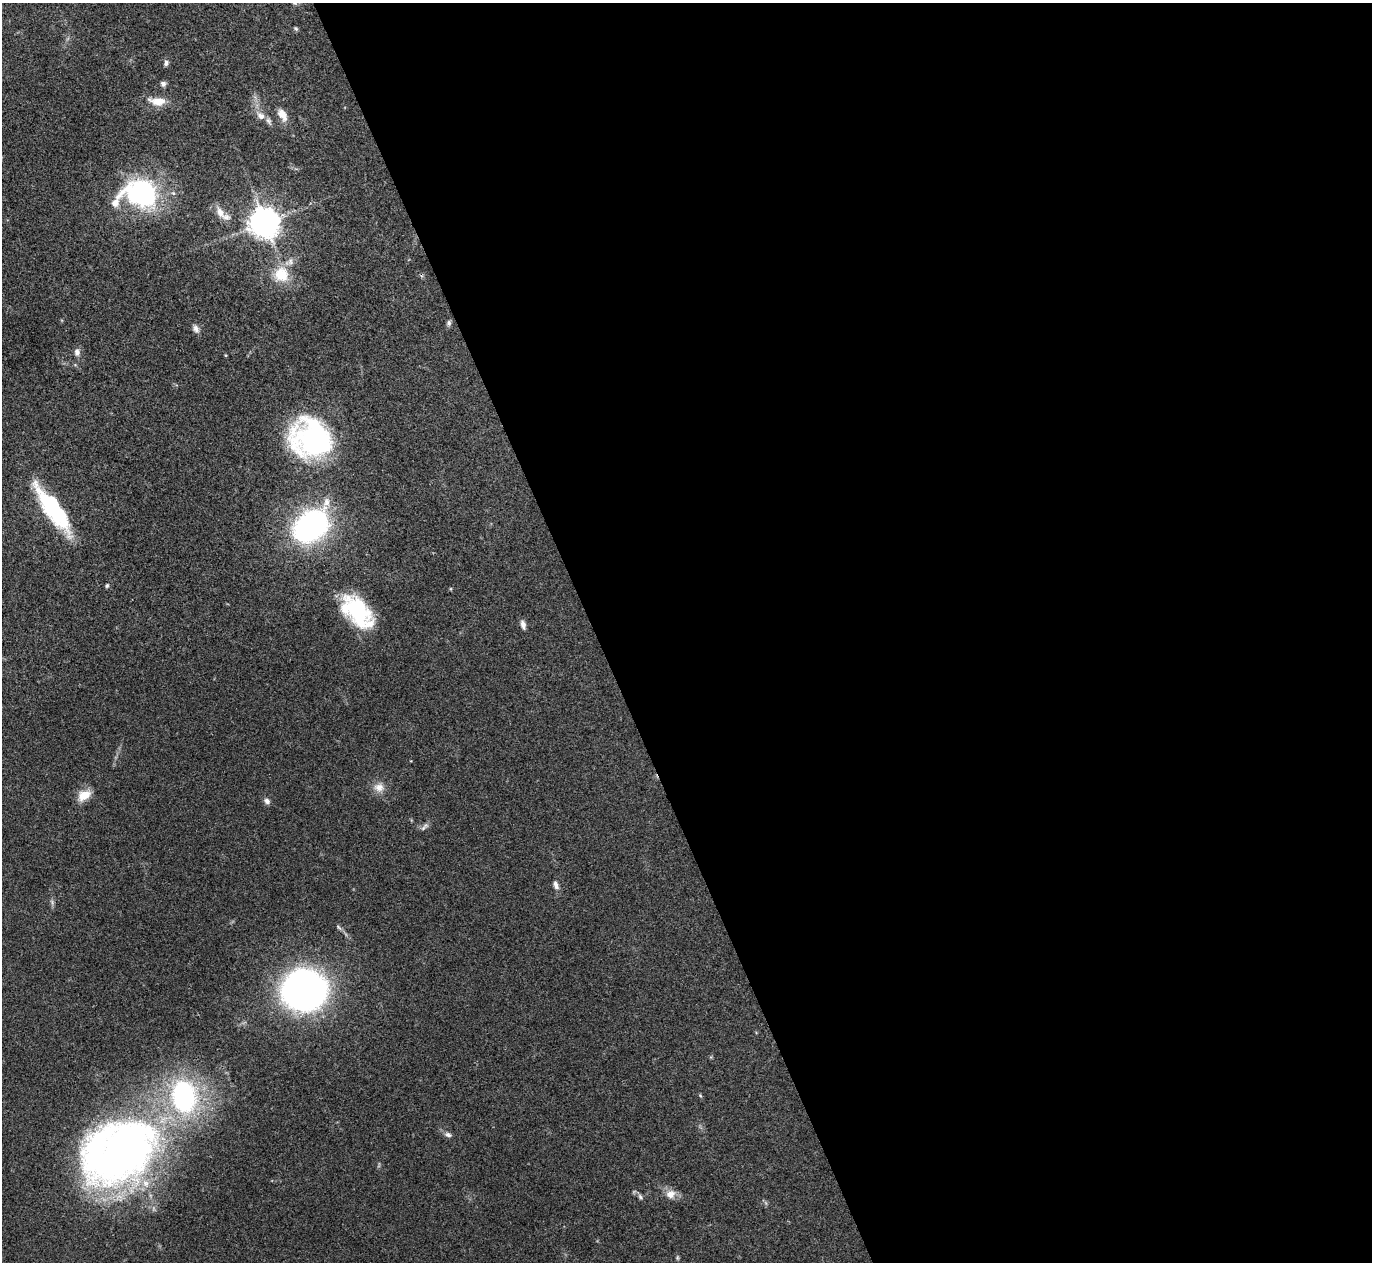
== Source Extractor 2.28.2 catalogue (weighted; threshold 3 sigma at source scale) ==
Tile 8 of 4 x 4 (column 4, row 2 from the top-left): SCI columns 4110-5479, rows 2669-3928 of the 5480 x 5467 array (HDU 1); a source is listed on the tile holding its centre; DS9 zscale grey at full resolution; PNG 1374 x 1264 px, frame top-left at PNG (2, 3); no overlay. Shown black and unused: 57% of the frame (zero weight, under 3 of 4 exposures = <1% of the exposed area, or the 3 px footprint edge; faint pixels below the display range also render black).
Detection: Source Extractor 2.28.2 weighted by HDU 2 'WHT'; one run over the whole footprint, this tile lists its part. Background 0.0865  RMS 0.0058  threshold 0.026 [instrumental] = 3 sigma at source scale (4.5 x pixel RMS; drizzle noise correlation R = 1.50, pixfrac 1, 0.05/0.05 arcsec/px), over >= 5 px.
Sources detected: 37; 1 inside a brighter object's white glare — not listed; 6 inside a brighter listed object's ellipse — not listed separately; the other 30 listed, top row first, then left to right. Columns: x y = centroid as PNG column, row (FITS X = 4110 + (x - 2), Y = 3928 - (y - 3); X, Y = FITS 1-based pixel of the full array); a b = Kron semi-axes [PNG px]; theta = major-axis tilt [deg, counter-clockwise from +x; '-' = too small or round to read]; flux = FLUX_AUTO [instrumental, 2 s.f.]
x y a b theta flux
296 28 6 4 -48 0.8
166 63 8 6 74 1.5
163 83 7 6 - 1.7
157 101 22 10 -6 8.7
282 115 18 9 -60 5.7
261 116 13 9 -42 4.1
140 193 44 32 -13 77
220 212 19 9 -61 5.2
264 222 9 9 - 970
281 274 22 21 - 17
449 323 8 6 74 1.4
196 329 10 7 -64 2.4
77 352 9 7 -87 2.5
311 438 44 38 -26 110
53 509 59 16 -54 53
311 526 47 33 38 100
107 586 6 4 50 0.87
358 611 42 22 -55 48
523 625 11 6 -75 2.6
379 787 14 12 -6 5.4
84 795 17 11 34 8.1
267 801 8 7 - 2
424 827 14 4 43 1.8
556 885 12 6 -72 2.5
304 990 24 22 3 460
448 1135 9 6 -20 1.9
118 1151 95 67 31 340
671 1194 14 12 18 5.1
640 1197 9 5 -54 1.5
677 1258 8 4 -82 0.91